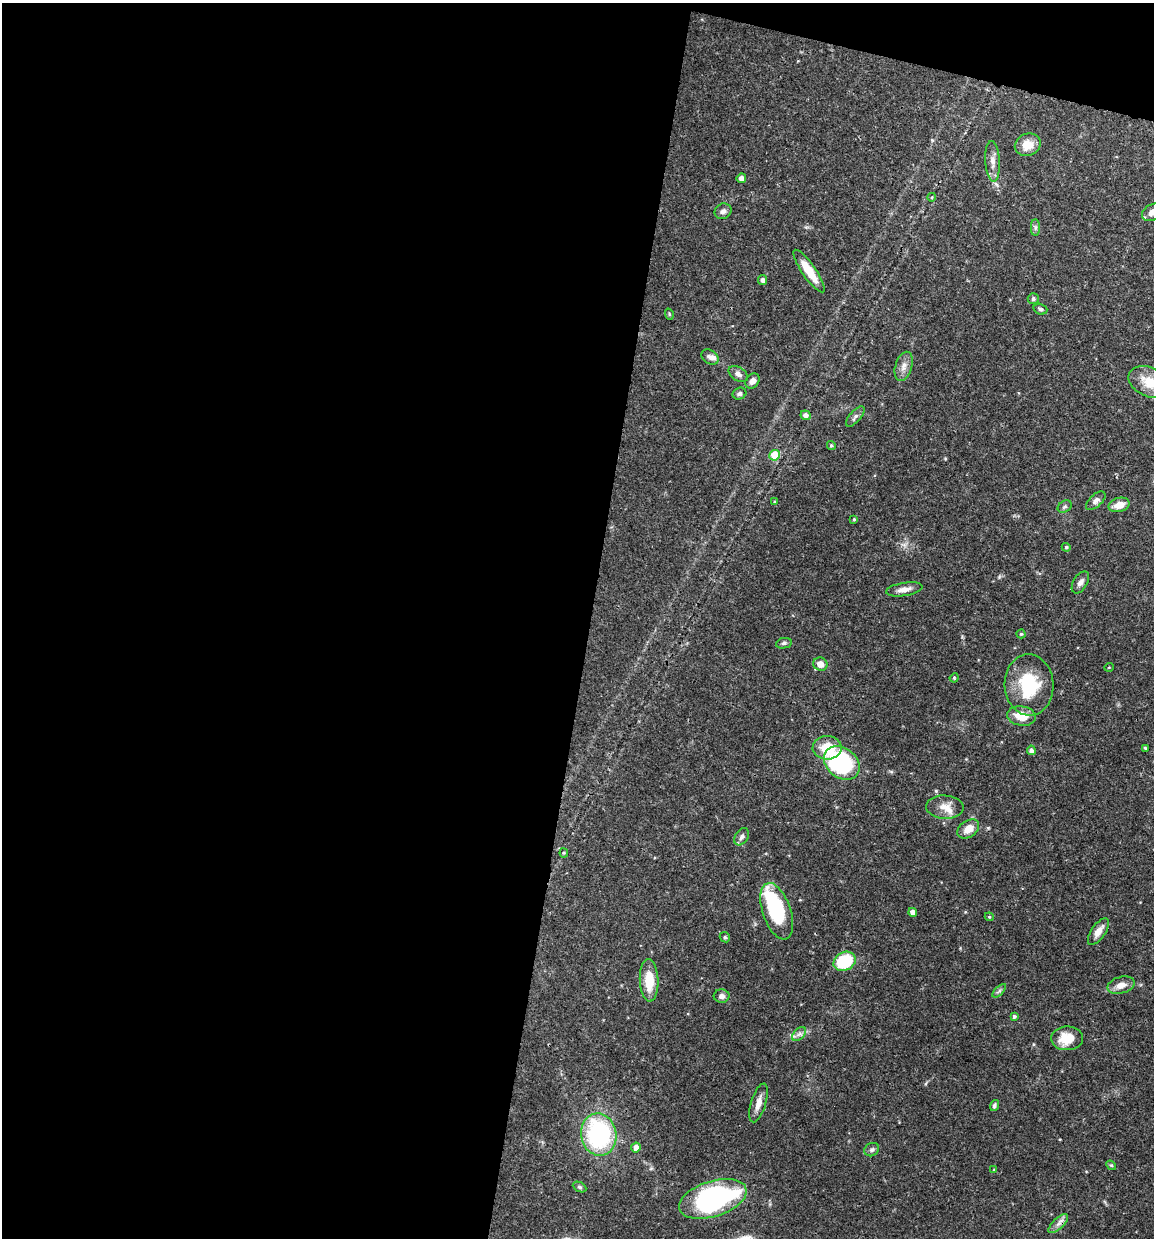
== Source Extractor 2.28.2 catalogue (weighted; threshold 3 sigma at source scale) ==
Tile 1 of 4 x 4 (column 1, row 1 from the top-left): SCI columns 119-1270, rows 3713-4948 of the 4966 x 4951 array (HDU 1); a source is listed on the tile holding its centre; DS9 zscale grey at full resolution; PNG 1156 x 1240 px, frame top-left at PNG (2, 3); each listed source drawn as its Kron ellipse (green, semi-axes under 4 px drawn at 4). Shown black and unused: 53% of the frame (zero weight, under 3 of 4 exposures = <1% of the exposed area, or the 3 px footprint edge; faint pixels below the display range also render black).
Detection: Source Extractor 2.28.2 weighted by HDU 2 'WHT'; one run over the whole footprint, this tile lists its part. Background 0.0686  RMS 0.0025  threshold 0.0113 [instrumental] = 3 sigma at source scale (4.5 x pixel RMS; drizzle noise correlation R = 1.50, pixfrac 1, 0.05/0.05 arcsec/px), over >= 5 px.
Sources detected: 69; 1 inside a brighter object's white glare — neither listed nor drawn; the other 68 listed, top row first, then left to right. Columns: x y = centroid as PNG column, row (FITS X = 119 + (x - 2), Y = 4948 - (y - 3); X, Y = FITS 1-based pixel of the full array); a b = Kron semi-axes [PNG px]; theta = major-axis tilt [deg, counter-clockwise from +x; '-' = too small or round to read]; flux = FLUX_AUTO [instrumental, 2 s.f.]
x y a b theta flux
1028 145 13 11 24 3.6
992 161 20 7 -87 1.9
741 178 5 4 - 1.3
932 197 4 3 - 0.21
723 211 9 7 31 0.94
1152 212 11 7 32 1.3
1035 227 8 4 -90 0.56
809 271 25 7 -55 5
762 280 5 4 - 0.94
1033 299 5 5 - 0.7
1040 309 7 5 -18 0.49
669 314 6 3 -72 0.27
710 357 9 7 -30 1.2
904 366 15 8 72 1.8
738 374 11 6 -32 1.1
752 381 8 6 52 1.3
1150 382 22 14 -25 5.9
739 394 7 6 - 0.62
806 415 5 5 - 1
855 417 12 5 49 0.76
831 445 5 4 - 0.37
775 455 5 5 - 6.8
1096 501 12 6 42 1.1
774 502 4 3 - 0.25
1119 505 11 7 15 2.7
1065 507 7 5 34 0.51
854 519 4 3 - 0.33
1066 547 4 4 - 0.42
1080 582 12 7 58 1.1
904 589 18 6 9 1.9
1021 634 4 4 - 0.33
784 643 8 5 11 0.54
820 664 7 6 - 2
1109 667 5 3 - 0.19
954 678 5 3 - 0.25
1029 685 30 24 -87 13
1022 716 14 9 -8 4.3
827 748 14 12 -1 6
1145 748 3 3 - 0.31
1031 750 5 4 - 0.95
842 763 19 15 -39 34
945 807 19 11 -4 2.8
968 829 12 8 35 3
742 837 9 6 57 0.87
564 853 4 4 - 0.28
777 911 29 14 -71 20
913 912 4 4 - 1.5
989 917 4 4 - 0.31
1098 932 15 7 55 2.1
725 937 5 4 - 0.38
845 961 11 9 28 13
649 980 21 9 -87 5.7
1121 985 14 8 15 2.1
999 991 8 4 45 0.53
722 996 8 6 1 1
1014 1016 4 4 - 0.53
799 1034 8 5 44 0.78
1067 1038 16 12 2 5.4
759 1103 20 7 73 2.1
994 1105 5 4 - 0.55
599 1135 21 17 -81 33
636 1148 5 5 - 1.8
872 1150 8 6 29 0.72
1111 1165 5 4 - 0.31
994 1170 4 3 - 0.19
579 1187 7 4 -26 0.47
713 1199 35 17 18 52
1058 1224 12 5 43 1.1
Overlapping masked pixels (flux is a lower limit): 1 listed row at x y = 1058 1224
Isophote crosses this tile's border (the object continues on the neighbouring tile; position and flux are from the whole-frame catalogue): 2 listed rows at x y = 1152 212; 1150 382